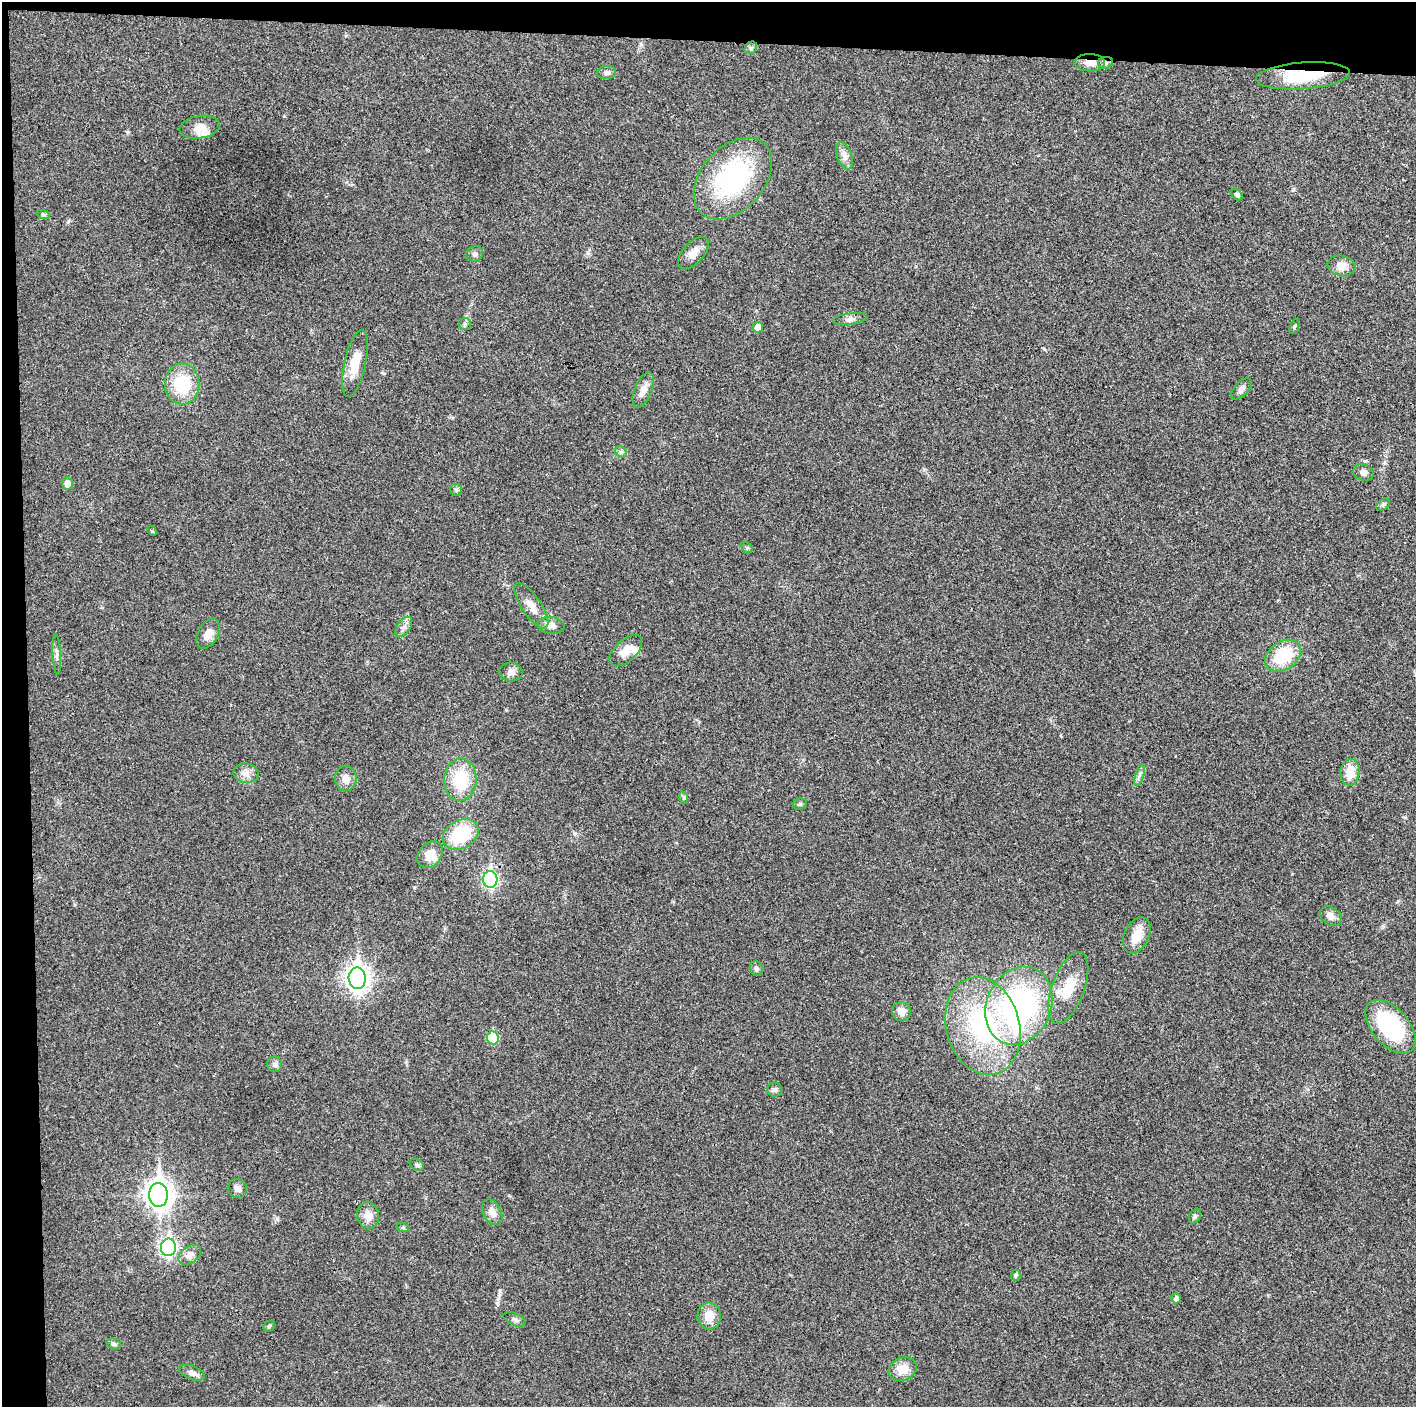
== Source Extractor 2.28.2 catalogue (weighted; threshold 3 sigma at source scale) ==
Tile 1 of 3 x 3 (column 1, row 1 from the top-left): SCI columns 1-1414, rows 2816-4220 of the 4243 x 4223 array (HDU 1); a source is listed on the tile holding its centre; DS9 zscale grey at full resolution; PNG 1418 x 1409 px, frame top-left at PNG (2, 2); each listed source drawn as its Kron ellipse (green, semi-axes under 4 px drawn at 4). Shown black and unused: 5% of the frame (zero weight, under 3 of 4 exposures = <1% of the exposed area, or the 3 px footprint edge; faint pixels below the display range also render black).
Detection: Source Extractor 2.28.2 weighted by HDU 2 'WHT'; one run over the whole footprint, this tile lists its part. Background 0.0189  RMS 0.0039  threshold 0.0175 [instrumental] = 3 sigma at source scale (4.5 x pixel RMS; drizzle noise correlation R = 1.50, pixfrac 1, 0.05/0.05 arcsec/px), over >= 5 px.
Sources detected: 77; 2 inside a brighter listed object's ellipse — not listed separately; the other 75 listed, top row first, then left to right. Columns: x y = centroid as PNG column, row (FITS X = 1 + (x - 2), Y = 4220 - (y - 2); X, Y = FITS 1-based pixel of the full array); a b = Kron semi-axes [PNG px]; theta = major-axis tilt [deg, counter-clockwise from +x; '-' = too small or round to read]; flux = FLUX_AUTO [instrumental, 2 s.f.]
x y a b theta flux
751 48 7 5 45 0.85
1090 63 15 8 0 3.6
1105 63 8 6 17 1.1
606 72 9 6 6 1.3
1303 76 47 13 4 17
200 127 20 11 9 4
845 156 14 7 -70 2.4
733 179 47 31 48 54
1237 194 7 4 -50 1
43 214 6 4 -19 0.68
693 253 20 10 47 3.8
475 254 8 7 - 1.3
1341 266 14 10 -12 4.4
850 319 17 5 7 1.8
465 324 6 6 - 0.8
1294 326 8 2 69 0.46
758 327 5 5 - 3.2
355 363 34 10 78 8.1
182 384 20 17 90 17
1242 389 13 7 46 1.7
643 390 19 8 68 2.9
621 452 6 5 - 0.81
1363 472 10 8 -17 1.9
67 483 6 5 - 2.7
456 490 6 5 - 0.77
1383 505 7 5 37 0.81
152 531 5 4 - 0.44
747 548 6 5 - 0.57
531 606 26 9 -56 4.7
551 625 13 8 -10 2.5
404 627 11 6 53 1.7
208 634 16 10 61 3.5
626 651 20 11 42 5
57 654 20 4 -87 1.5
1283 656 20 14 35 17
511 672 11 9 -5 2
1350 772 13 9 85 6.4
246 773 12 9 -8 2.7
1140 775 11 3 75 1
346 779 13 10 90 3
460 780 21 16 86 17
684 798 6 4 -73 0.59
800 804 7 5 14 0.82
461 834 19 14 29 20
430 855 15 11 50 5.4
490 879 8 7 - 71
1331 916 11 8 -35 2.6
1137 935 19 12 64 6
756 968 8 6 -64 1
357 978 10 8 -88 270
1068 988 37 16 70 11
1019 1006 40 32 66 87
901 1011 9 9 - 3.6
983 1026 50 36 -74 58
1391 1027 32 18 -49 34
493 1038 6 6 - 18
275 1064 7 7 - 1.2
774 1090 7 7 - 1
417 1165 8 5 -28 0.83
237 1188 10 9 - 1.8
158 1195 12 9 -88 340
492 1212 14 9 -63 2.7
368 1216 13 11 -76 3.7
1195 1216 8 5 61 0.8
403 1228 6 4 -19 0.63
168 1247 9 7 89 81
190 1255 13 8 35 2.4
1016 1275 5 5 - 0.95
1176 1298 5 5 - 1.5
709 1316 13 11 -89 5.3
514 1319 12 6 -23 1.3
269 1326 6 5 - 0.65
114 1344 7 5 -15 0.84
903 1369 14 11 23 5.3
192 1373 13 7 -21 1.9
Overlapping masked pixels (flux is a lower limit): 3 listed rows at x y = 1090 63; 1105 63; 1303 76
Unlisted compact peaks at least as high as the median listed source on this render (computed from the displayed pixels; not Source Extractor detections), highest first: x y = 277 1219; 1044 349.